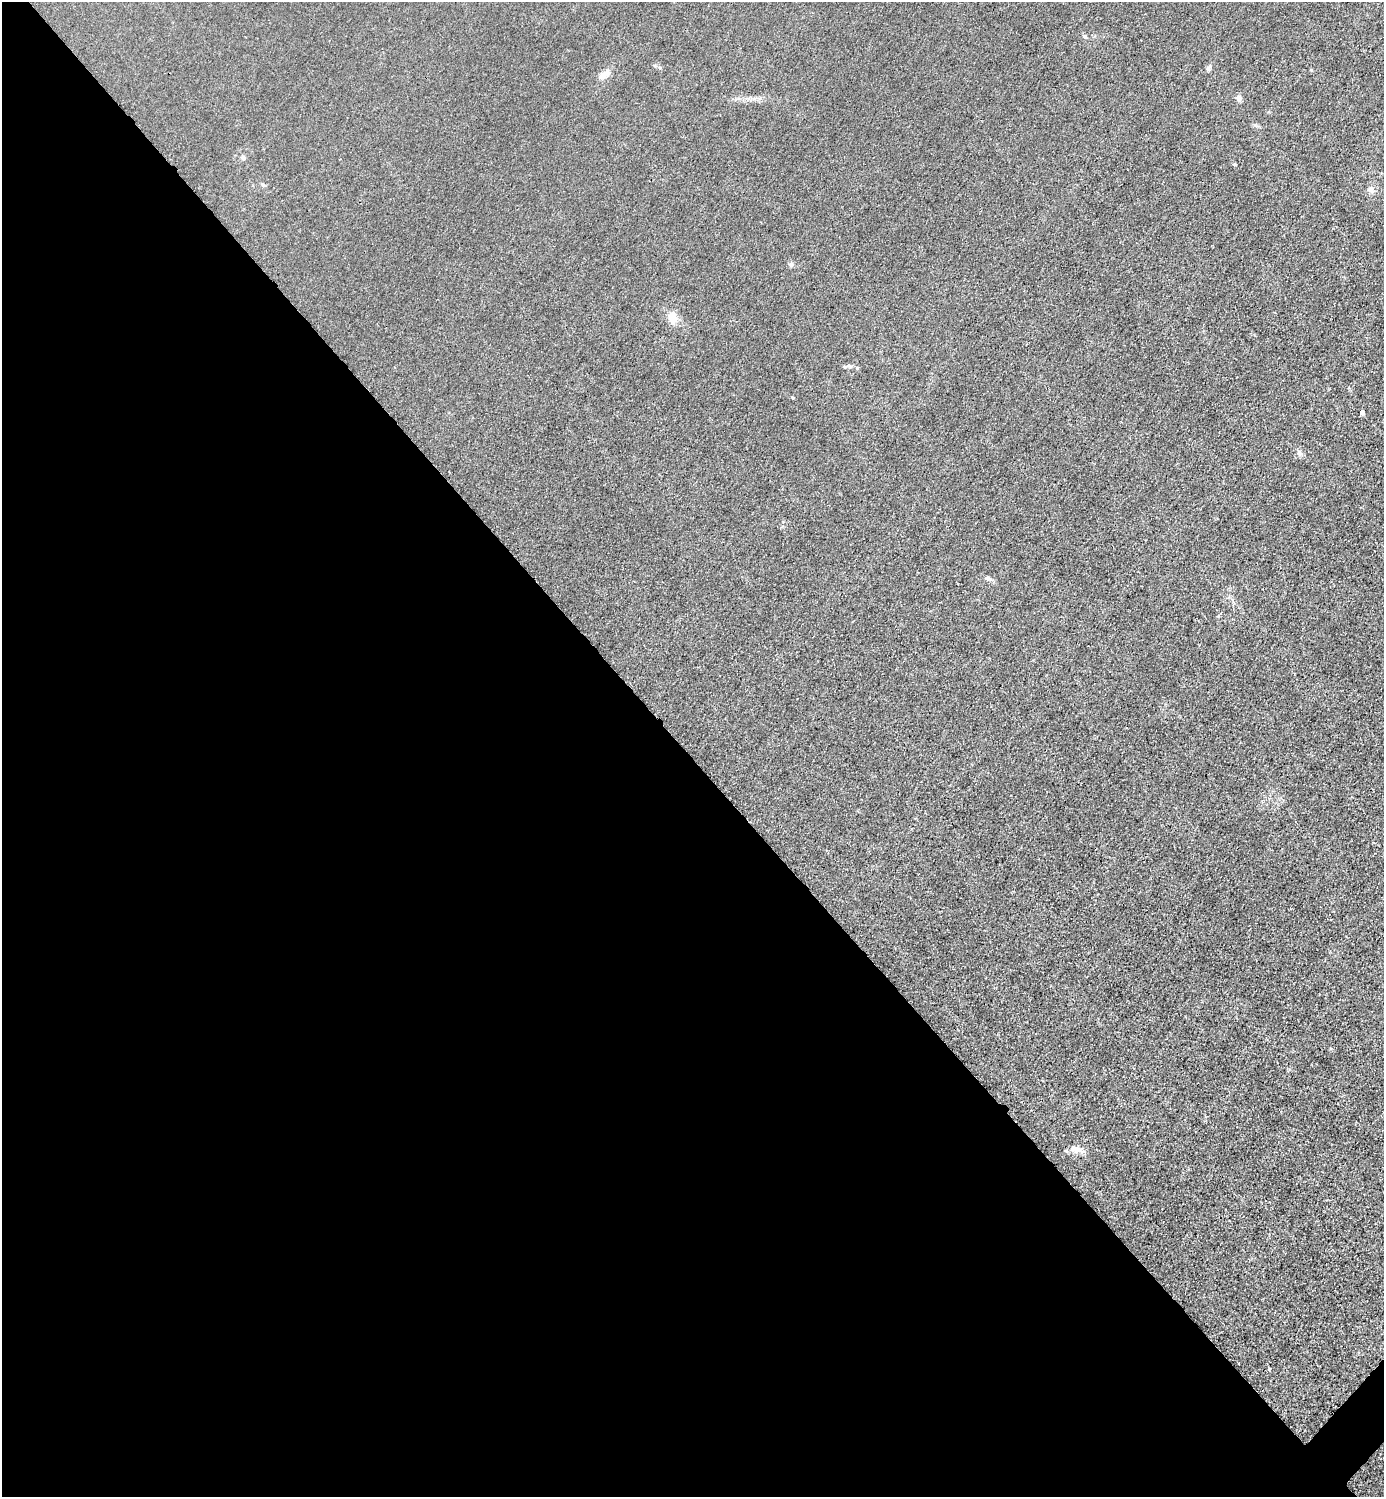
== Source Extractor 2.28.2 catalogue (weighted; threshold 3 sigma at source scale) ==
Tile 9 of 4 x 4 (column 1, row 3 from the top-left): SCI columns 301-1682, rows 1498-2992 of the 5985 x 5985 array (HDU 1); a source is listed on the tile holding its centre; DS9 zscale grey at full resolution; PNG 1386 x 1499 px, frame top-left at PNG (2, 2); no overlay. Shown black and unused: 50% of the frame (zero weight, under 3 of 4 exposures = <1% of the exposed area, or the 3 px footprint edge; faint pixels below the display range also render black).
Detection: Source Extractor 2.28.2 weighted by HDU 2 'WHT'; one run over the whole footprint, this tile lists its part. Background 0.0213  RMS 0.0062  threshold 0.0279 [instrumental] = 3 sigma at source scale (4.5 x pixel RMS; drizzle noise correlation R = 1.50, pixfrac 1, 0.05/0.05 arcsec/px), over >= 5 px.
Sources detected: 15; all 15 listed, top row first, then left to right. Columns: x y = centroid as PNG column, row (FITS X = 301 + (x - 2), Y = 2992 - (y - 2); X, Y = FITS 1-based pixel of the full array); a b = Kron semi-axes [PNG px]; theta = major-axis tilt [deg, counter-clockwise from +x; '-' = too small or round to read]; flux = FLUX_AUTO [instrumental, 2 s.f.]
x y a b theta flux
1085 36 6 5 - 0.92
1208 68 8 5 63 1.3
604 75 18 8 36 4.6
1239 98 8 6 -78 1.9
243 158 7 6 - 1.3
263 185 7 4 -44 0.89
1371 189 9 6 -64 2.2
791 264 6 5 - 1.2
672 318 13 10 -82 7.1
848 366 7 4 19 1.2
857 368 5 4 - 0.66
1362 413 4 3 - 16
1299 452 8 6 -73 1.7
988 578 9 5 -28 1.7
1076 1149 13 8 -13 4.6
Unlisted compact peaks at least as high as the median listed source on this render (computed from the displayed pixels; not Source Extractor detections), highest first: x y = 1234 164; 793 398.